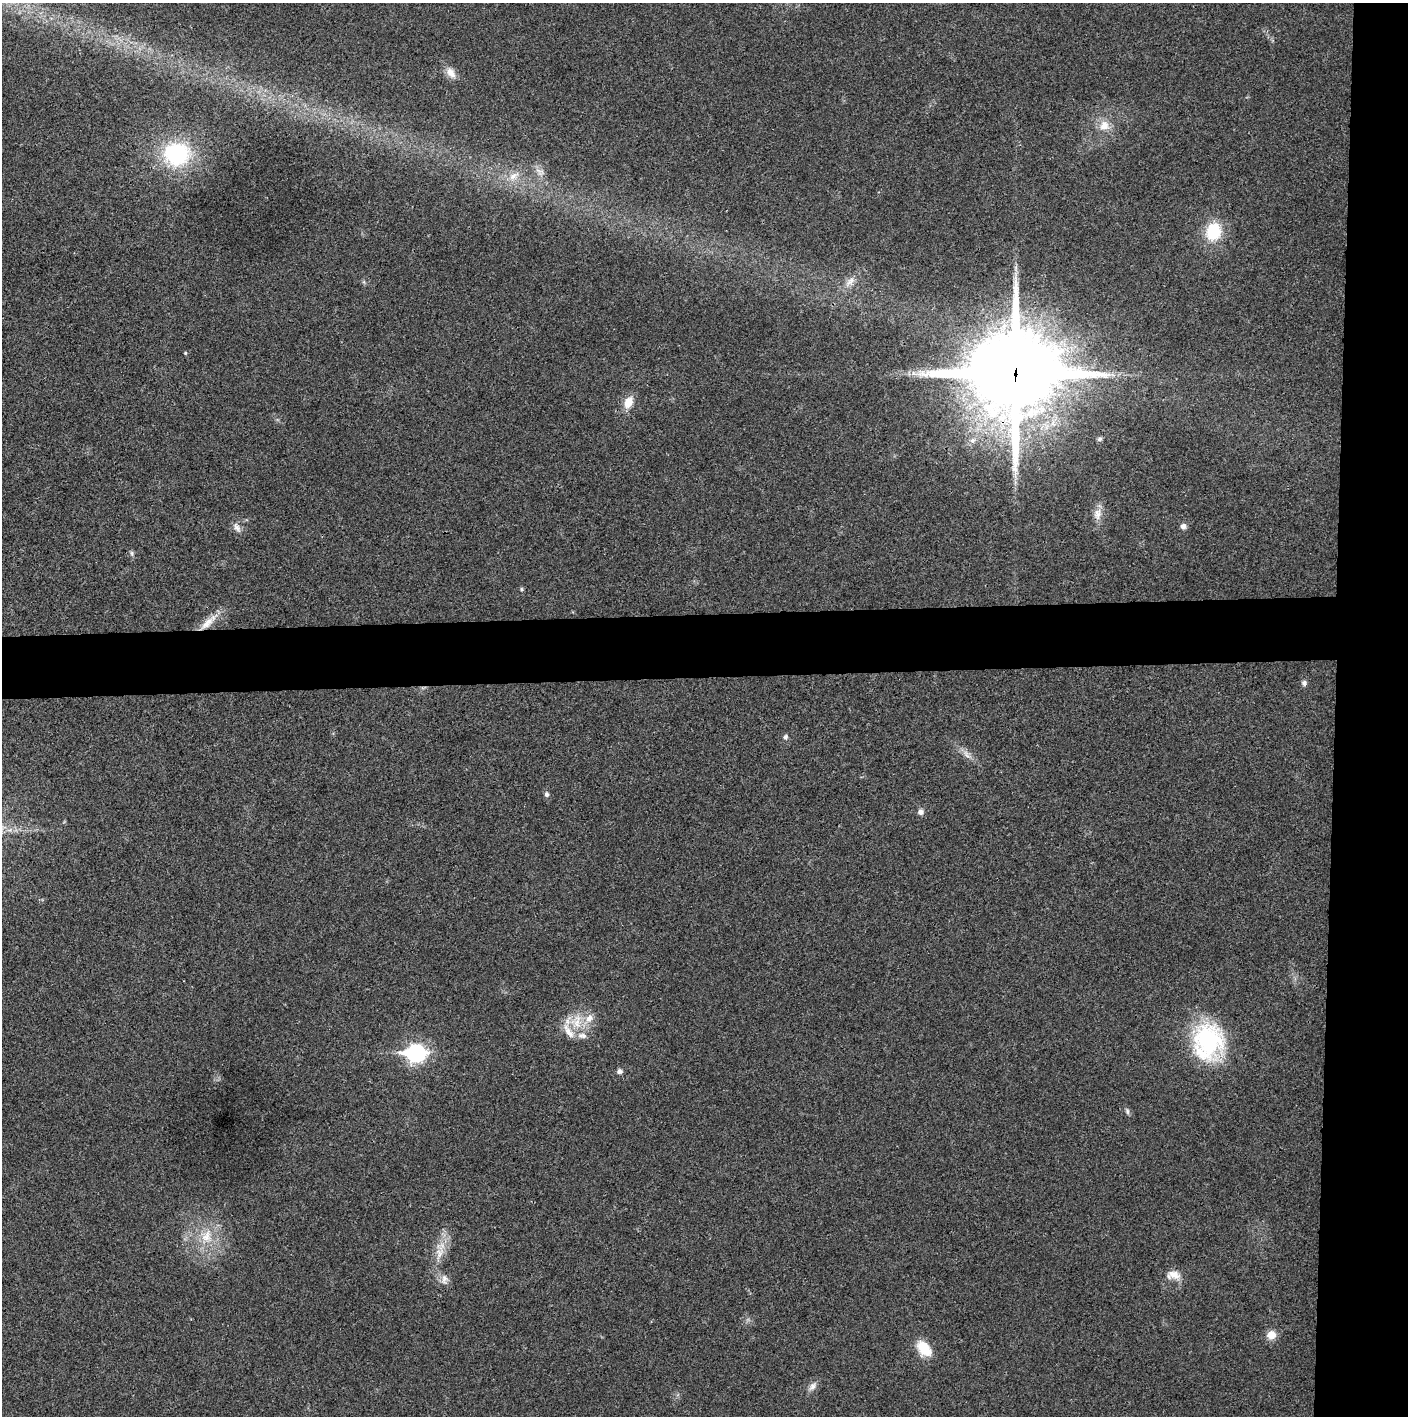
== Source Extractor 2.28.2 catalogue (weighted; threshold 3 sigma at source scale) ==
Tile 6 of 3 x 3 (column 3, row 2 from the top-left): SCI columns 2815-4220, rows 1415-2828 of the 4224 x 4243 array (HDU 1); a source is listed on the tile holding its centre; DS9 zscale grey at full resolution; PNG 1410 x 1418 px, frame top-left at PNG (2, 3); no overlay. Shown black and unused: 9% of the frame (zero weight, under 3 of 4 exposures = <1% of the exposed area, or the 3 px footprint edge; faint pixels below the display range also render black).
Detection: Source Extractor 2.28.2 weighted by HDU 2 'WHT'; one run over the whole footprint, this tile lists its part. Background 0.0247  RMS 0.006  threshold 0.0272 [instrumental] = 3 sigma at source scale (4.5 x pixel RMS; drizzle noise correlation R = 1.50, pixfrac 1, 0.05/0.05 arcsec/px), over >= 5 px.
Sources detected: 37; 2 inside a brighter listed object's ellipse — not listed separately; the other 35 listed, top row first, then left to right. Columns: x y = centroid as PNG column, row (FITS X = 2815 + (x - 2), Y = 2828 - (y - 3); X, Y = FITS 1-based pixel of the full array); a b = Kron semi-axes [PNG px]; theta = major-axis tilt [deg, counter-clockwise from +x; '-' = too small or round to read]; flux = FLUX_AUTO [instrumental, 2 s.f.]
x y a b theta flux
451 73 16 9 -53 5.4
1104 126 14 14 - 7.8
177 154 25 22 2 58
540 172 14 8 -37 4
514 176 18 9 34 7
1214 231 18 15 78 25
850 281 17 8 42 4.9
185 353 4 3 - 0.6
1015 374 31 28 2 7800
628 402 13 9 65 8.1
1100 439 8 5 27 1.2
1098 514 17 10 81 5.4
1183 526 6 6 - 2.7
237 528 14 7 -59 3.1
132 553 8 4 -82 1.2
521 589 6 4 -90 0.77
208 622 30 8 44 9.2
1304 683 7 6 - 1.8
785 737 7 6 - 1.4
966 754 14 5 -55 3.2
547 794 7 5 -74 1.6
921 812 8 7 - 2.4
589 1018 14 10 56 5.9
577 1021 23 10 86 11
1208 1041 36 29 88 79
416 1053 9 7 0 210
619 1071 7 6 - 1.7
1127 1111 7 5 -89 1.3
206 1236 22 12 67 12
439 1253 13 9 -81 5.6
1174 1274 18 11 -16 6.4
444 1279 10 8 65 3.3
1271 1335 10 9 - 6.4
924 1348 22 13 -48 12
812 1386 13 7 56 3
Overlapping masked pixels (flux is a lower limit): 2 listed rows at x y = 1015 374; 208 622